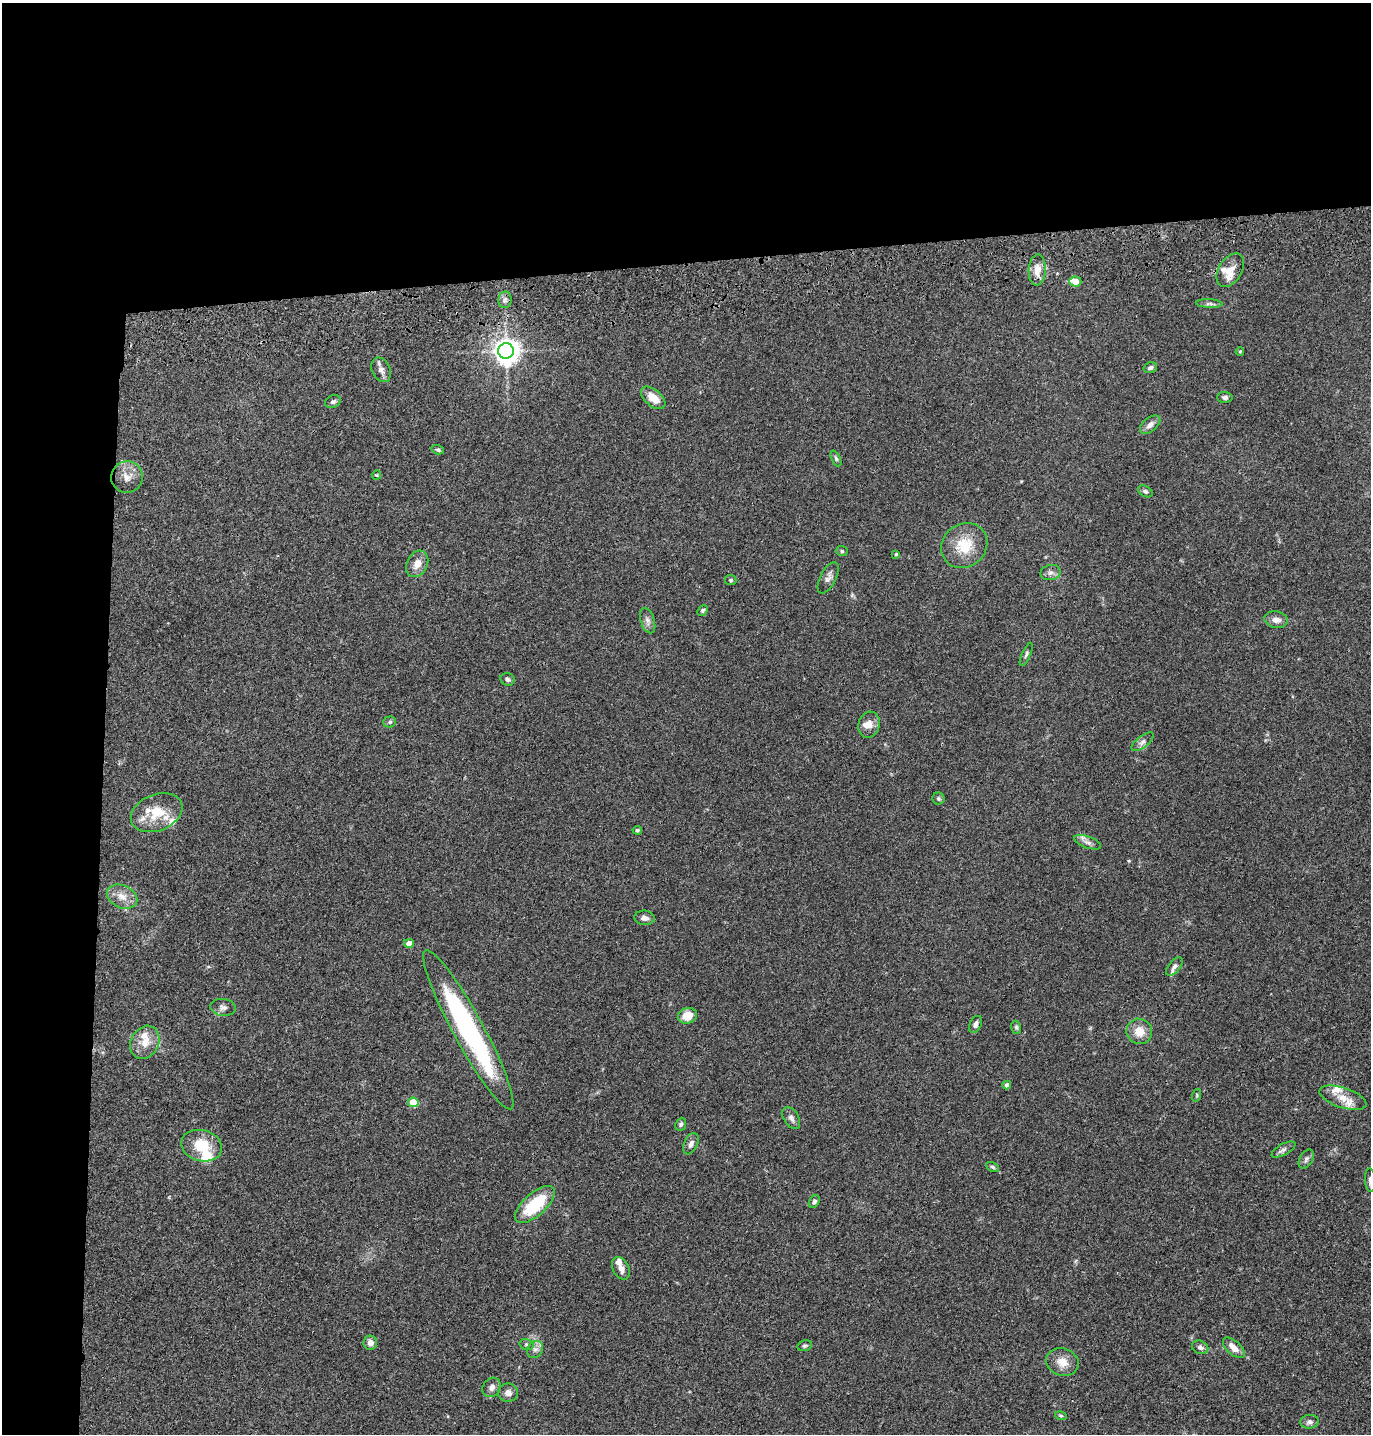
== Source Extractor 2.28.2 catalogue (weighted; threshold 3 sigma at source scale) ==
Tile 1 of 3 x 3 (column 1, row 1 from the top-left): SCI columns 122-1490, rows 2980-4411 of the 4349 x 4527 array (HDU 1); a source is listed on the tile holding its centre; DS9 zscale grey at full resolution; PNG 1373 x 1436 px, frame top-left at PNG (2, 3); each listed source drawn as its Kron ellipse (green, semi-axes under 4 px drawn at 4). Shown black and unused: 24% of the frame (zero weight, under 3 of 4 exposures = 6% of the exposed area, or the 3 px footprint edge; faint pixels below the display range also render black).
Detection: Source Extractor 2.28.2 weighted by HDU 2 'WHT'; one run over the whole footprint, this tile lists its part. Background 0.0829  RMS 0.0061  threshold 0.0276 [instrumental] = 3 sigma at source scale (4.5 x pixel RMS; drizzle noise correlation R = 1.50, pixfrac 1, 0.05/0.05 arcsec/px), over >= 5 px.
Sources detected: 84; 1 inside a brighter object's white glare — neither listed nor drawn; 9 inside a brighter listed object's ellipse — not listed separately; the other 74 listed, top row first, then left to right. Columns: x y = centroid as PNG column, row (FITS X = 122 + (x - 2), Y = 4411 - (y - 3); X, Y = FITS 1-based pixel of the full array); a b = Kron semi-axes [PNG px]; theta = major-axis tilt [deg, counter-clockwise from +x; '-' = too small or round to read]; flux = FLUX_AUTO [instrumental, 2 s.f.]
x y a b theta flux
1037 270 15 8 87 6.9
1230 270 18 11 58 6.6
1075 282 6 5 - 7.4
505 300 8 6 88 2.1
1209 304 13 4 -3 1.7
506 351 7 7 - 640
1240 352 4 4 - 0.58
1150 368 7 5 16 1.5
381 370 13 9 -62 3.5
1225 397 7 5 -3 1.5
653 398 14 8 -40 8.2
333 402 8 6 24 1.6
1150 425 12 7 39 3.2
438 450 6 4 -16 0.95
836 458 8 4 -65 1.2
376 475 4 4 - 0.55
127 477 16 15 - 6.8
1145 491 8 5 -30 1.3
964 545 24 21 39 17
842 551 6 5 - 1.1
896 554 4 4 - 0.74
417 564 14 10 63 5.7
1051 573 10 7 12 2.4
828 578 17 7 63 3
731 580 6 5 - 1
702 610 6 4 48 1.1
1276 620 12 8 -9 3.7
648 621 13 7 -72 2.8
1026 654 12 4 66 1.4
507 679 7 6 - 1.5
390 722 6 5 - 1.1
869 725 13 10 74 5
1143 742 13 5 38 2.4
938 798 6 6 - 1.1
157 813 27 18 22 17
637 830 5 4 - 0.88
1088 842 14 5 -20 2.7
122 897 16 11 -25 6.7
644 918 10 7 -6 2.6
409 943 5 4 - 5.5
1174 966 11 5 50 1.8
223 1007 13 8 -8 2.8
687 1016 10 7 16 8.7
976 1024 9 6 63 2.4
1016 1027 7 5 -75 1
468 1030 90 15 -61 110
1139 1031 13 12 - 8.3
145 1042 17 14 61 8.6
1007 1085 4 4 - 2.8
1197 1095 6 4 73 0.8
1343 1098 24 10 -18 9.5
413 1102 5 5 - 21
791 1118 12 7 -59 2.6
681 1124 7 5 67 1.2
691 1144 11 6 66 2.8
202 1146 21 15 -14 17
1283 1150 13 5 29 2.1
1306 1159 10 6 60 1.9
993 1167 7 4 -28 0.97
1370 1180 12 5 -86 2
814 1201 7 5 59 1.4
535 1204 25 11 42 30
621 1268 12 8 -63 4
370 1343 7 7 - 3.7
527 1345 7 5 -17 1
805 1346 7 5 16 1.1
1200 1347 8 6 -24 2.2
1234 1348 13 7 -42 5.8
535 1349 9 7 54 2.5
1062 1362 16 13 -19 7.5
492 1387 10 8 54 2.8
508 1393 10 9 - 3.2
1061 1416 6 4 -16 0.82
1309 1422 9 6 6 2.1
Isophote crosses this tile's border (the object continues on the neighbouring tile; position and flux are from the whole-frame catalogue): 1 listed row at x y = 1370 1180